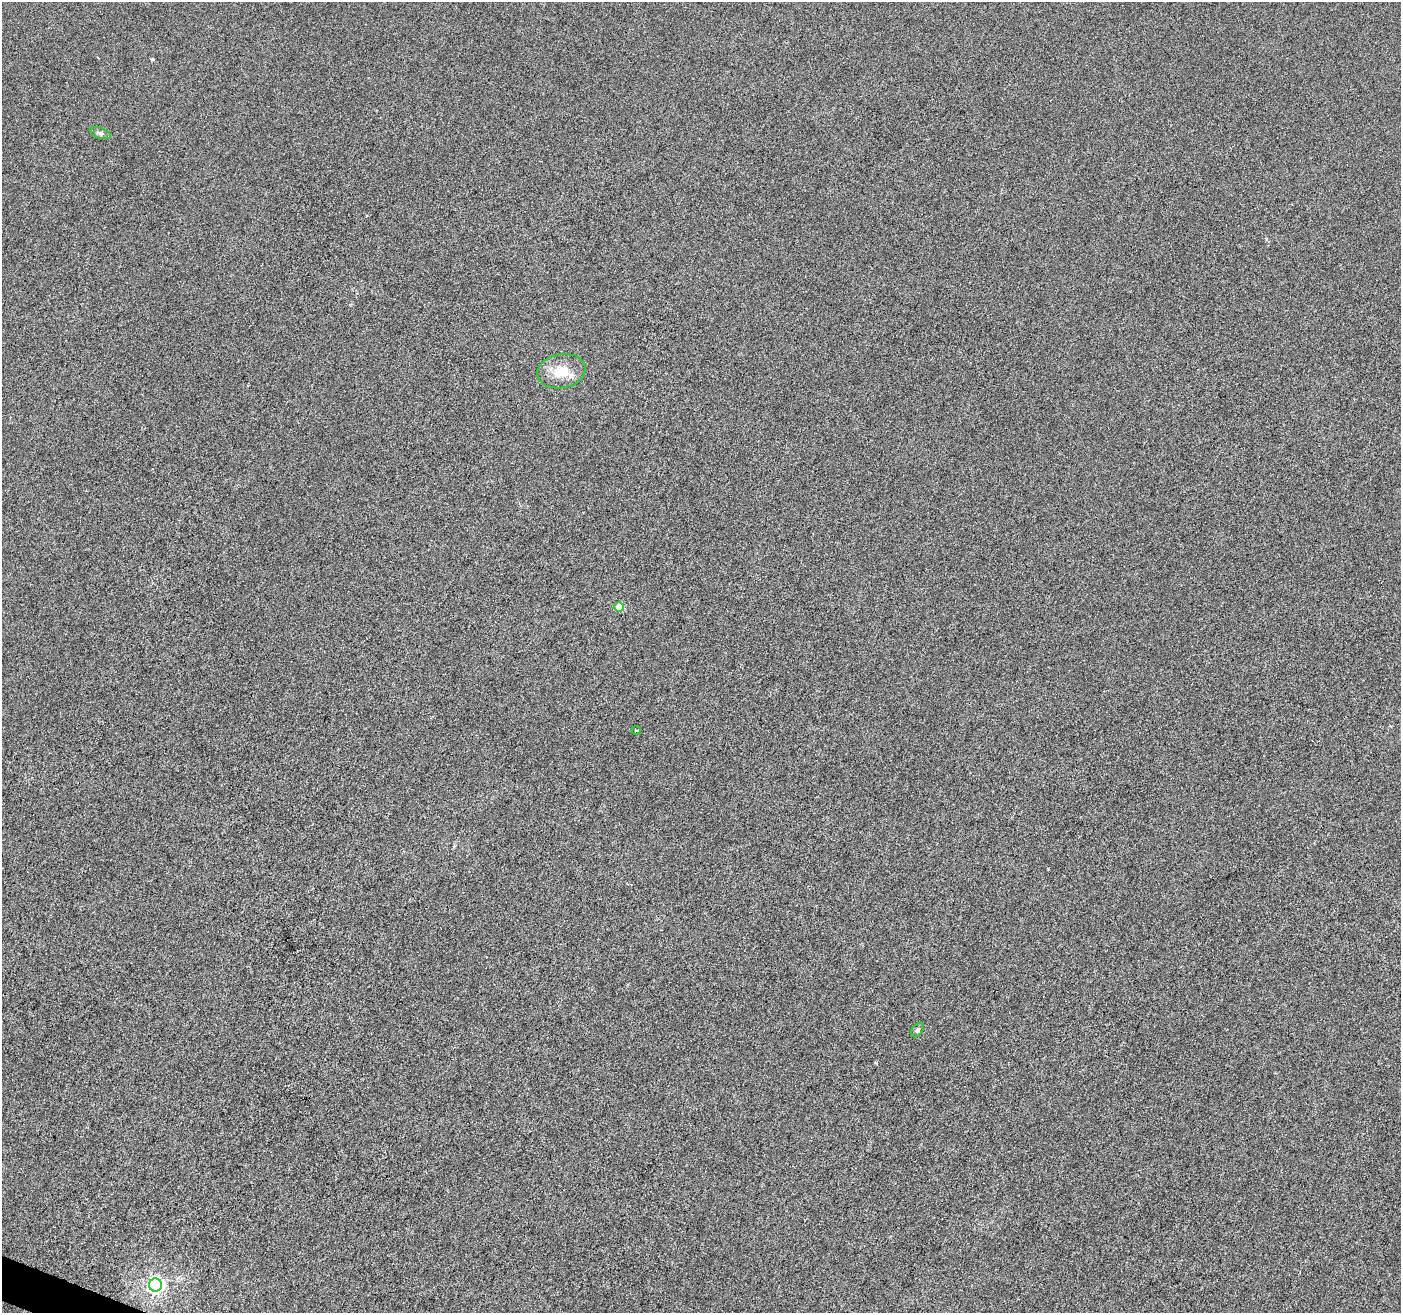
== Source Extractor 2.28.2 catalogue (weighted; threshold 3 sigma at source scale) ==
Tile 7 of 4 x 4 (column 3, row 2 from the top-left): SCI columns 2798-4196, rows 2831-4141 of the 5601 x 5727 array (HDU 1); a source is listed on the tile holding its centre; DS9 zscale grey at full resolution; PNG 1403 x 1315 px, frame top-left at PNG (2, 2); each listed source drawn as its Kron ellipse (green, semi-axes under 4 px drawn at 4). Shown black and unused: <1% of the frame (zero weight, under 3 of 6 exposures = <1% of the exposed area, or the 3 px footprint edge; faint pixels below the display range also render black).
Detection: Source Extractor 2.28.2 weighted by HDU 2 'WHT'; one run over the whole footprint, this tile lists its part. Background 0.00102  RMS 0.0028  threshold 0.0115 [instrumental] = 3 sigma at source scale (4.09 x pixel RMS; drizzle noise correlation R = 1.36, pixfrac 0.8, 0.0396/0.0396 arcsec/px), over >= 5 px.
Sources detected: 6; all 6 listed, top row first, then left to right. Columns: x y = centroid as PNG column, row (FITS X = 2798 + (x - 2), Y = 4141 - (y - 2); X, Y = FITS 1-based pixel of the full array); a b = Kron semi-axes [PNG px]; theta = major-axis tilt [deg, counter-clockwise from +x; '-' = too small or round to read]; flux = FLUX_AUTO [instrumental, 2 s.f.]
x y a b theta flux
100 133 10 5 -18 0.66
561 371 24 17 10 5.8
619 607 5 4 - 4.7
636 730 4 3 - 0.34
917 1030 8 5 52 0.56
155 1285 6 6 - 91